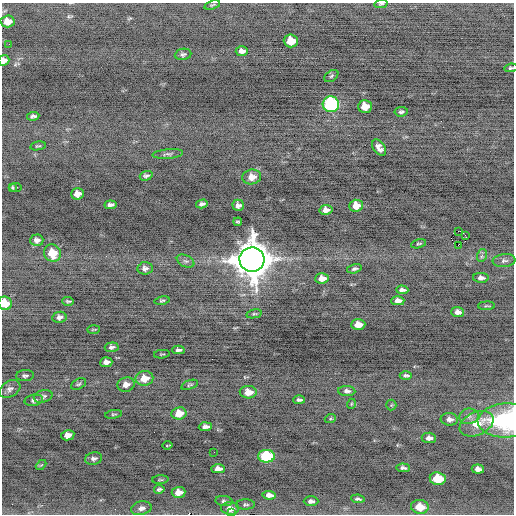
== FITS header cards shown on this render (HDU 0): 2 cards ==
NAXIS1  =                  512 / Axis length
NAXIS2  =                  512 / Axis length

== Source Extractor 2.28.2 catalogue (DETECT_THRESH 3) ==
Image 512 x 512 px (HDU 0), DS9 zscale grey, 1 PNG px = 1 image px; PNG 516 x 516 px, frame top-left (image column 1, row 512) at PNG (2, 3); each listed source drawn as its Kron ellipse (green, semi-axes under 4 px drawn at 4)
Background -0.53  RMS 0.74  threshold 2.23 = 3 sigma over >= 5 px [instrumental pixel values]
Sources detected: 102; all 102 listed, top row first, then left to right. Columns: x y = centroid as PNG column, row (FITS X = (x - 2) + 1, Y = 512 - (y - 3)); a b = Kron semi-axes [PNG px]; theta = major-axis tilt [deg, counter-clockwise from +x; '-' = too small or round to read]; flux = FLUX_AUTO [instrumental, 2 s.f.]
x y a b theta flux
381 4 6 3 13 65
212 5 8 4 19 76
7 21 7 6 - 570
291 41 7 6 - 1100
9 44 2 2 - 43
242 51 6 5 - 230
183 54 8 5 8 120
4 60 5 5 - 340
511 68 6 4 7 83
331 76 8 5 37 77
331 104 8 8 - 8800
365 106 7 6 - 780
401 112 7 4 7 110
33 116 6 4 8 120
38 146 8 4 11 77
379 148 9 5 -53 270
168 154 15 4 5 150
146 176 6 4 17 110
252 177 9 7 7 470
15 187 6 3 6 42
12 188 4 3 - 69
78 194 6 5 - 420
202 204 6 4 14 160
110 205 6 4 6 180
238 205 6 5 - 200
356 206 7 6 - 640
326 210 6 5 - 300
238 222 4 2 - 64
458 231 4 2 - 4000
465 235 2 2 - 590
37 240 7 5 3 210
419 244 8 4 16 70
458 245 3 2 - 49
52 253 9 8 - 1100
482 255 6 5 - 140
252 260 12 12 - 150000
186 261 9 6 -25 130
504 261 11 6 6 170
145 268 7 6 - 200
354 269 7 4 15 100
322 278 7 5 4 460
481 278 8 5 -2 190
402 290 6 4 -2 150
68 301 6 3 -3 80
162 301 8 4 10 83
398 301 6 4 1 260
5 303 7 6 - 1000
486 306 8 4 0 74
458 312 6 5 - 230
254 314 7 4 12 76
59 317 7 5 11 170
358 325 7 5 2 600
93 329 6 3 3 57
112 347 7 4 6 140
178 350 6 4 2 130
162 354 8 2 5 48
106 362 6 5 - 240
406 375 6 3 1 110
25 376 9 5 4 120
144 378 9 7 10 690
79 384 8 5 27 92
126 385 9 7 16 340
190 385 9 4 19 86
10 389 11 7 30 200
347 391 8 5 -3 170
248 392 8 6 -2 560
43 396 9 6 15 140
34 400 9 5 10 140
299 400 6 3 0 110
351 404 5 3 - 50
391 405 5 5 - 62
179 413 7 6 - 810
113 414 8 2 10 56
469 416 10 7 8 230
330 419 5 3 - 57
449 419 8 6 -4 220
507 420 29 17 2 5700
476 424 18 11 24 960
205 427 6 4 5 210
68 435 7 5 11 370
429 438 7 5 -3 200
167 445 5 2 - 37
214 452 2 2 - 23
266 456 8 6 0 3800
94 459 8 6 12 140
41 465 6 3 43 54
403 468 7 4 -5 120
218 469 7 4 -1 370
478 469 6 4 -7 220
438 479 8 6 -7 1700
160 480 8 3 4 60
159 489 5 3 - 98
178 492 7 5 3 440
269 495 7 4 -5 240
358 499 7 3 -6 93
224 501 8 5 -7 110
311 501 7 5 0 140
245 504 9 5 1 100
420 507 9 7 -6 850
141 508 10 6 12 220
230 508 9 6 -3 430
232 513 3 2 - 88
At the frame edge (FLAGS 8, measured only in part): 6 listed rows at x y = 381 4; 4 60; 511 68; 5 303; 507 420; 232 513